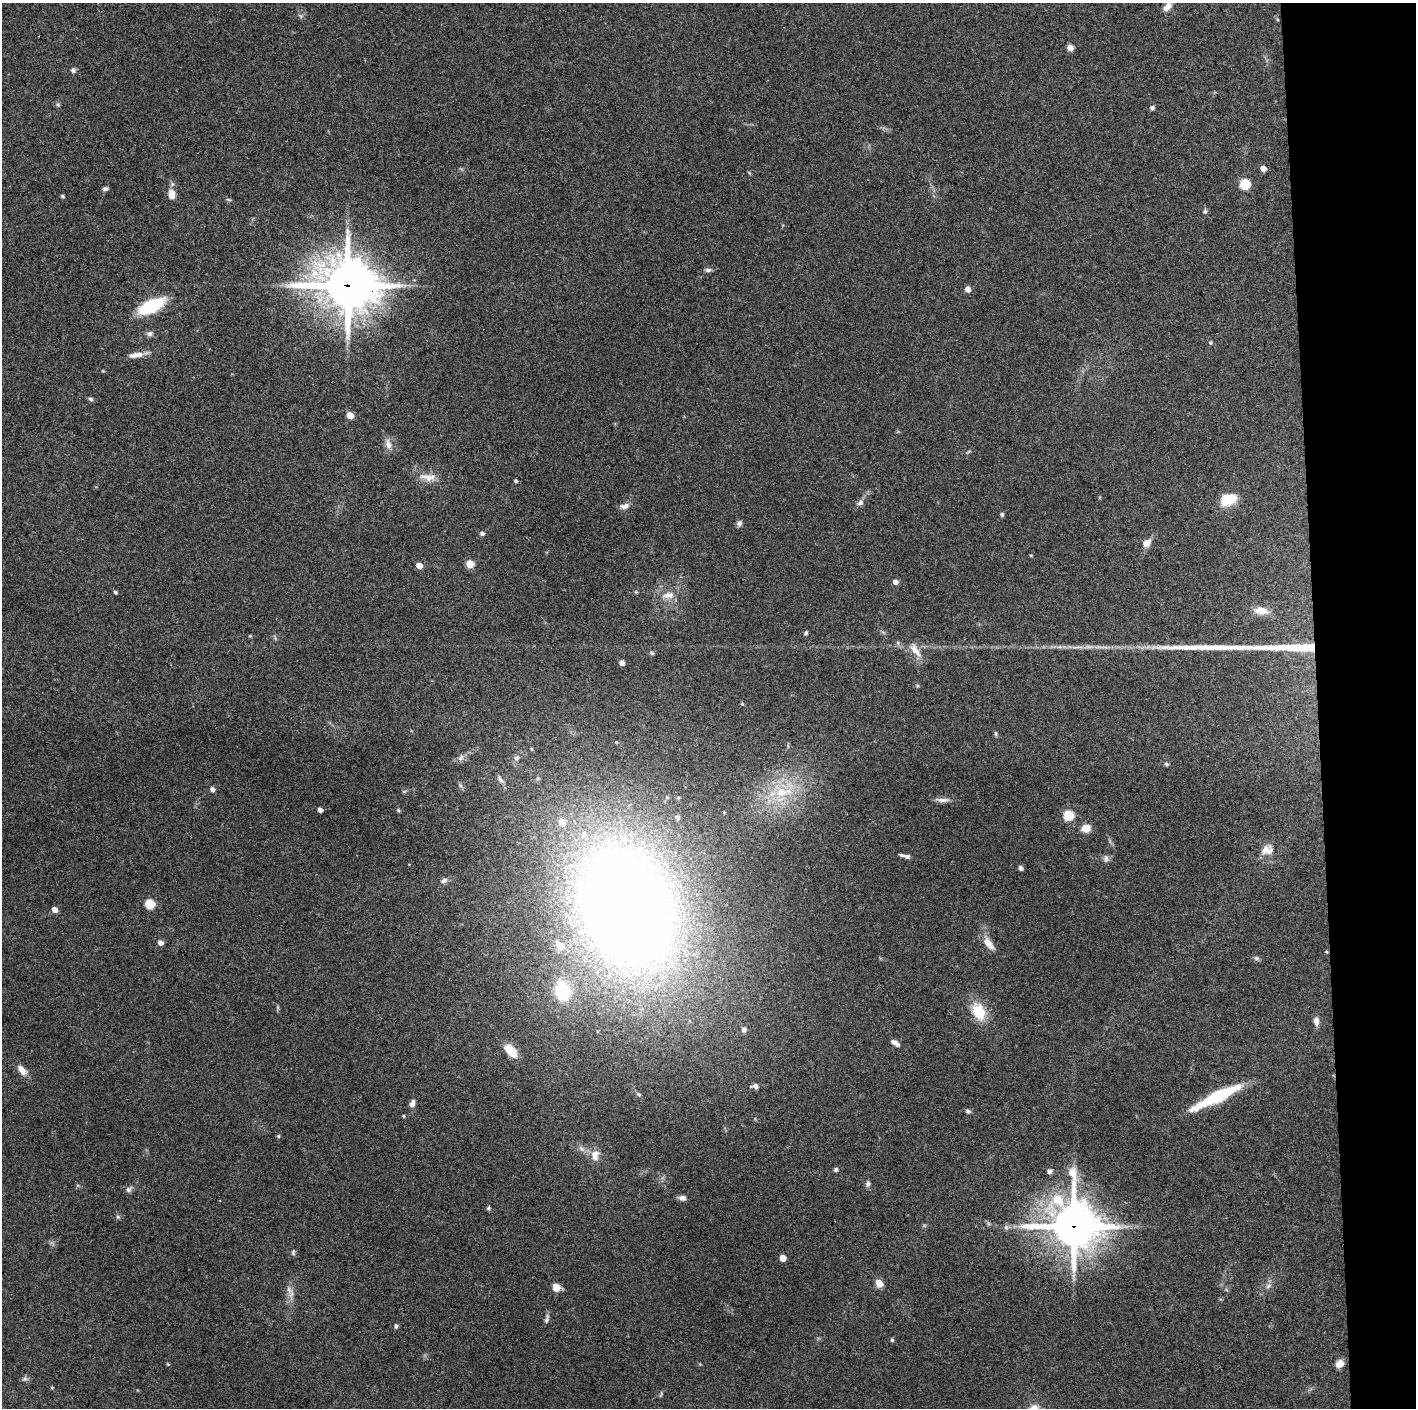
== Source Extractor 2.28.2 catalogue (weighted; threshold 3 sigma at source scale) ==
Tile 6 of 3 x 3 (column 3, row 2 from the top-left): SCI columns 2829-4242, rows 1410-2815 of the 4243 x 4222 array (HDU 1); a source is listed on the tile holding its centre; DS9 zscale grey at full resolution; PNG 1418 x 1410 px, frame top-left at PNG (2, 3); no overlay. Shown black and unused: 7% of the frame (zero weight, under 3 of 4 exposures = <1% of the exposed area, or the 3 px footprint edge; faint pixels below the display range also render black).
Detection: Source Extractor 2.28.2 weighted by HDU 2 'WHT'; one run over the whole footprint, this tile lists its part. Background 0.157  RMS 0.0069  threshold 0.0311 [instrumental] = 3 sigma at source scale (4.5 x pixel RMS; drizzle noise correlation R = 1.50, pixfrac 1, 0.05/0.05 arcsec/px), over >= 5 px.
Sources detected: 111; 1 inside a brighter object's white glare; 2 long thin detections or spike segments (spike, bleed or trail) — not listed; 6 inside a brighter listed object's ellipse — not listed separately; the other 102 listed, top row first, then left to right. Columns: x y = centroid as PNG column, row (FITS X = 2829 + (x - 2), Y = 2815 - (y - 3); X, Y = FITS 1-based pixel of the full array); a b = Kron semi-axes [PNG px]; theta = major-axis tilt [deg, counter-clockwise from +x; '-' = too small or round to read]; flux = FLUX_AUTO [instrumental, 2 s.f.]
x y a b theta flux
1167 6 16 8 60 5.4
1070 48 6 5 - 4.9
73 70 6 6 - 1.7
58 105 5 5 - 1
1152 108 5 5 - 1.6
1263 168 5 4 - 5.4
1245 184 6 5 - 46
105 189 7 6 - 1.5
172 194 13 8 -87 6.2
62 196 4 3 - 1.1
228 200 8 3 -19 0.91
1205 211 8 5 89 1.4
708 270 8 5 5 1.8
347 285 20 17 -12 2900
968 289 6 5 - 4.2
151 306 32 13 26 31
150 334 8 7 - 2.1
1210 343 6 6 - 1
136 355 20 7 9 5.6
91 399 7 5 -19 1.3
350 415 5 4 - 8.8
388 444 14 8 -76 4.6
429 478 17 11 5 7.2
516 481 4 4 - 1.1
1228 499 18 11 16 17
860 502 10 7 48 2.6
624 506 13 7 10 3.4
1002 514 4 4 - 1.4
739 523 8 6 68 2
482 533 6 5 - 1.5
1147 543 11 9 37 4.8
1031 555 5 3 - 0.55
470 564 5 5 - 17
419 565 5 4 - 7.5
895 582 5 5 - 3.5
115 592 5 4 - 1.1
668 595 19 10 6 7.8
1261 611 20 10 -7 7.3
806 633 6 4 78 1.2
915 650 21 9 -53 7.9
652 653 6 4 -44 1
622 663 5 5 - 3.3
742 704 5 4 - 0.74
996 734 6 4 -89 0.95
532 749 5 3 - 0.69
461 758 11 6 46 2.7
516 758 9 7 31 2.4
1166 764 7 4 -27 1.2
500 780 13 5 -51 2.5
212 789 6 5 - 2.4
782 792 31 17 -7 30
943 800 16 6 1 3.4
320 810 5 4 - 2.6
1068 815 6 5 - 45
1086 828 9 7 10 8.4
1267 850 17 14 9 8.1
905 856 13 4 -14 2.6
1106 858 10 7 -88 2.2
1021 868 5 4 - 2
444 880 10 6 24 2.4
150 904 6 5 - 34
626 906 146 99 -70 970
55 909 5 4 - 5.2
160 943 6 5 - 2.8
989 943 18 8 -53 7
1257 958 7 5 -19 1.4
979 1012 20 13 -65 19
1316 1021 10 6 -86 4
744 1030 7 6 - 2.8
895 1043 12 5 -33 3.3
511 1050 16 9 -49 14
22 1070 14 7 -50 5.5
755 1086 8 6 -8 2.8
638 1094 8 4 -26 1.2
1216 1097 54 10 26 45
412 1103 10 6 62 3.2
968 1111 7 5 -15 1.5
403 1116 4 4 - 0.7
278 1136 4 4 - 0.84
596 1153 13 9 -4 5.7
836 1169 5 5 - 1.4
1049 1171 6 5 - 2.4
868 1184 8 6 -87 1.8
128 1189 8 7 - 2.1
682 1198 8 6 -7 3
488 1208 6 5 - 1
118 1217 6 4 -19 1
1074 1226 19 17 -63 2200
1006 1227 6 6 - 1.7
293 1252 7 5 88 1.3
783 1258 5 5 - 8.4
879 1283 7 6 - 7.3
1268 1286 8 5 37 2.1
556 1287 5 5 - 16
289 1290 13 6 -56 3.2
546 1320 9 5 70 1.7
396 1326 5 4 - 1.4
892 1340 5 5 - 0.93
168 1364 4 4 - 0.63
1340 1364 9 7 39 5.4
25 1378 6 6 - 1.6
52 1388 5 3 - 0.55
Overlapping masked pixels (flux is a lower limit): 3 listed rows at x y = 347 285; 626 906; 1074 1226
Isophote crosses this tile's border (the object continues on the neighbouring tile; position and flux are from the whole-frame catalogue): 1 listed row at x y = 1167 6